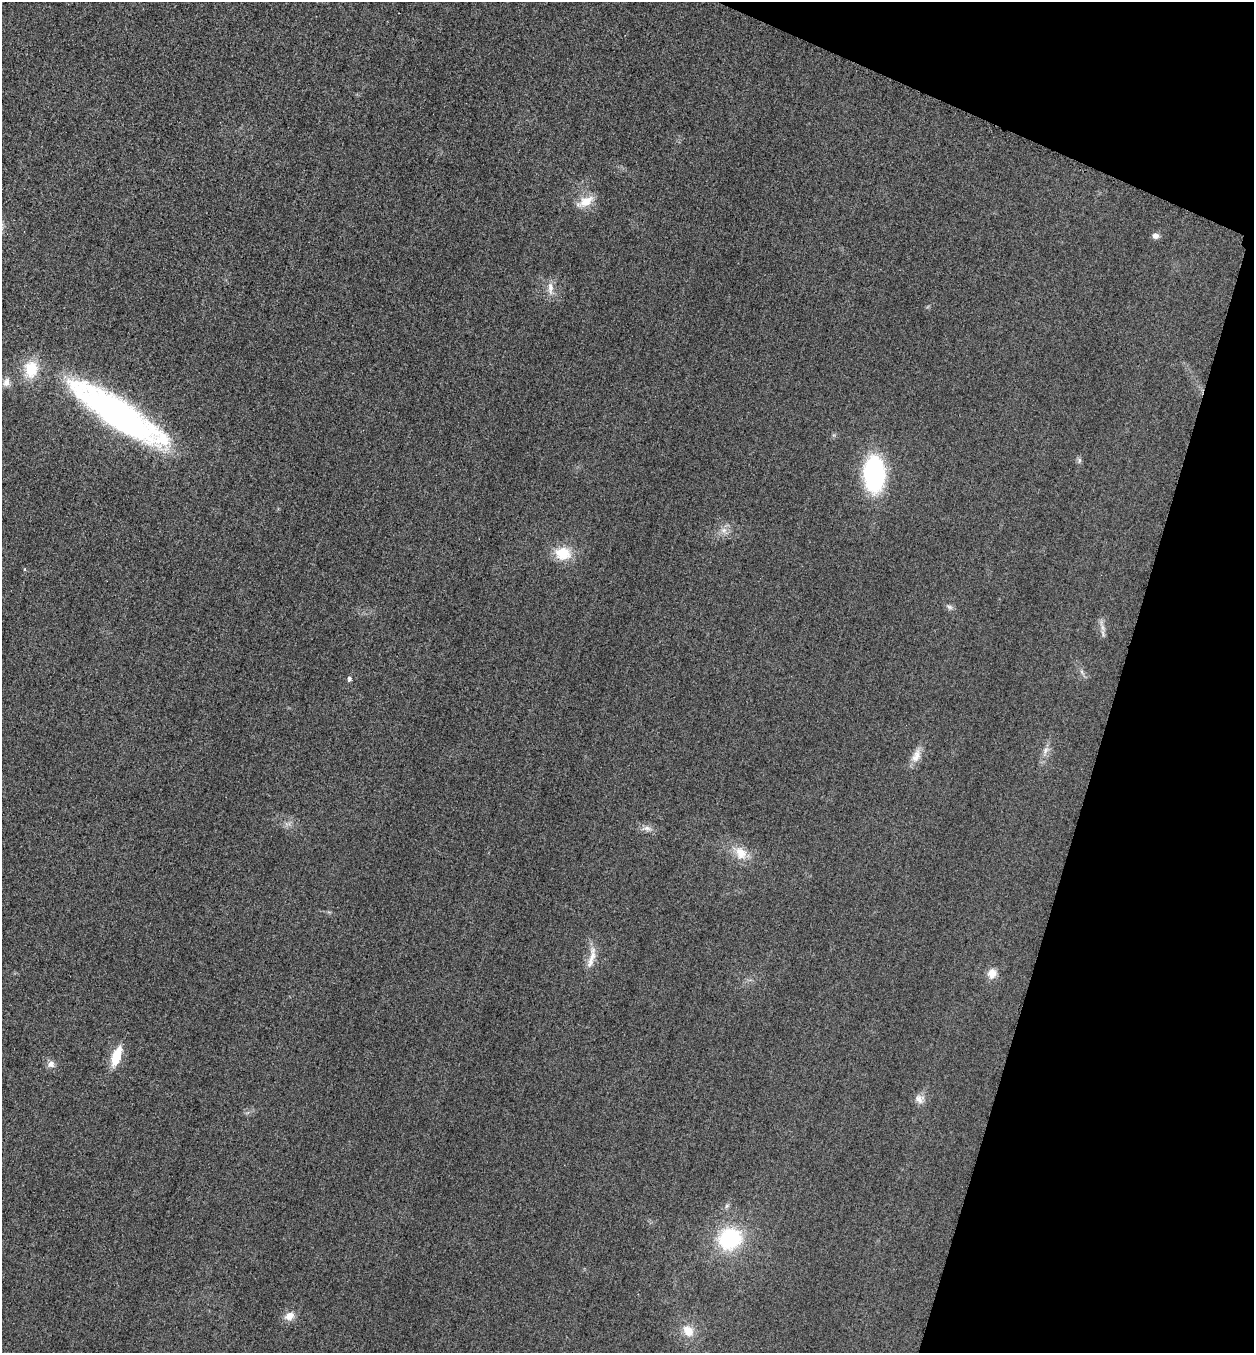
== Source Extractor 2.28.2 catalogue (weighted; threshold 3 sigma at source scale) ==
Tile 8 of 4 x 4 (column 4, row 2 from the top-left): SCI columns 3921-5172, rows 2725-4075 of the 5463 x 5449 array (HDU 1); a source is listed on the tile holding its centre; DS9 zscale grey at full resolution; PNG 1256 x 1355 px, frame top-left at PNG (2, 2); no overlay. Shown black and unused: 15% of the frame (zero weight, under 3 of 4 exposures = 3% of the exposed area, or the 3 px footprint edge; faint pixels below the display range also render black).
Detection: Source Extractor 2.28.2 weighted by HDU 2 'WHT'; one run over the whole footprint, this tile lists its part. Background 0.0773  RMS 0.017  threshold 0.0764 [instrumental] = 3 sigma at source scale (4.5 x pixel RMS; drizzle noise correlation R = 1.50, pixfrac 1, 0.05/0.05 arcsec/px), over >= 5 px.
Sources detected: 28; all 28 listed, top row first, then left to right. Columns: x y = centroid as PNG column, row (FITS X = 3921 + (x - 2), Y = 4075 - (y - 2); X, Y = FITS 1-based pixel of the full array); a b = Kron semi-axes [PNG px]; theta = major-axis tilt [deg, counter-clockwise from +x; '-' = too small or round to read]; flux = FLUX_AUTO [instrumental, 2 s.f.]
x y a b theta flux
585 202 24 11 27 26
1155 236 8 7 - 7.7
550 288 20 8 -89 14
31 369 22 17 80 52
6 382 12 10 76 11
119 415 92 22 -33 750
1079 460 8 5 70 3.9
874 474 26 15 90 300
724 530 10 8 44 10
563 553 19 15 -6 46
25 569 4 3 - 1.3
949 607 10 5 -25 4.9
1102 627 13 6 -77 8.9
1082 672 7 4 -71 3.4
349 679 5 4 - 4.4
1046 750 13 7 55 9.5
916 756 20 10 63 18
647 828 12 7 -10 9.1
740 853 22 15 -51 31
592 957 35 8 77 22
992 973 13 11 64 16
116 1056 20 9 70 44
51 1064 9 9 - 9.3
919 1099 14 12 -24 12
727 1206 7 5 45 3.9
730 1239 25 22 24 140
289 1316 12 10 30 16
688 1331 17 13 -53 26